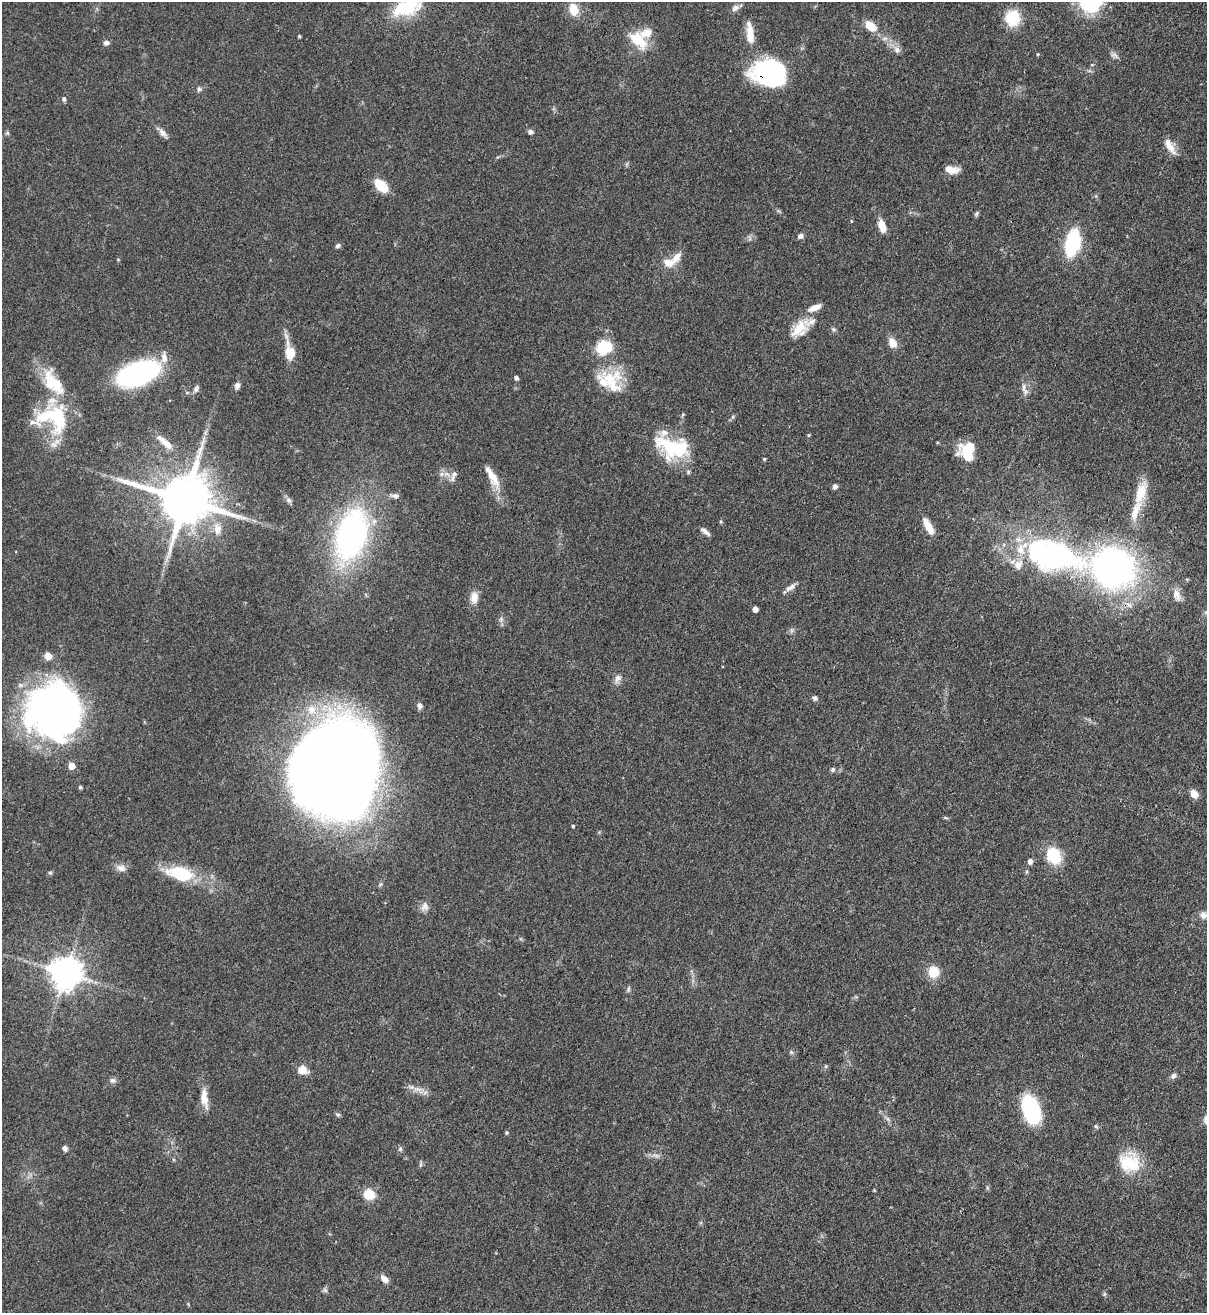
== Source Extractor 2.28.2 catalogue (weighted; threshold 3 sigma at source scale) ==
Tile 6 of 4 x 4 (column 2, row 2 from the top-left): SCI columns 1423-2627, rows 2652-3962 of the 5380 x 5305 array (HDU 1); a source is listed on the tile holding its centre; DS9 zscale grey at full resolution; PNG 1209 x 1315 px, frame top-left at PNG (2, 2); no overlay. Shown black and unused: <1% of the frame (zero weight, under 3 of 4 exposures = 7% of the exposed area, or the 3 px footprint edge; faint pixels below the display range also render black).
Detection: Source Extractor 2.28.2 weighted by HDU 2 'WHT'; one run over the whole footprint, this tile lists its part. Background 0.102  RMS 0.0041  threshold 0.0186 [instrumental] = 3 sigma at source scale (4.5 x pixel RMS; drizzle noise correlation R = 1.50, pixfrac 1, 0.05/0.05 arcsec/px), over >= 5 px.
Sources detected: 122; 2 inside a brighter object's white glare — not listed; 12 inside a brighter listed object's ellipse — not listed separately; the other 108 listed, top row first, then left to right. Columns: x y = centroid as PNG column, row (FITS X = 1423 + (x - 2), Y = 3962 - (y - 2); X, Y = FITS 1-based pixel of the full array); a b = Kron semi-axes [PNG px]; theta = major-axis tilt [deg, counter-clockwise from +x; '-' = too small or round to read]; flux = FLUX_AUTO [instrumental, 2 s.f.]
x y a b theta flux
406 8 32 16 17 22
735 8 9 7 40 1.9
574 9 17 12 -76 6.1
1013 18 17 15 75 13
871 26 15 9 -37 6.3
750 34 22 8 -85 7.1
299 36 3 3 - 0.55
638 40 29 16 -46 11
106 43 8 6 15 1.4
897 50 10 8 -50 2.2
1038 54 4 4 - 0.44
1114 55 11 6 -15 1.4
1092 65 5 3 - 0.4
769 70 39 24 16 42
199 89 7 6 - 1.1
64 99 6 4 -74 0.74
530 132 5 5 - 1.4
7 133 6 5 - 0.65
163 133 12 7 -45 2.3
1170 148 19 9 -59 4.4
951 169 16 7 -10 4.7
381 186 13 8 -45 12
977 214 7 5 71 0.75
851 221 5 3 - 0.35
882 226 14 7 -73 5.1
800 236 7 6 - 1.4
1073 243 18 9 76 43
338 246 7 5 20 0.97
669 263 16 11 -4 4.9
799 328 30 14 45 9.4
834 329 7 5 -21 0.76
892 343 13 9 -58 3.7
604 347 20 16 19 14
290 352 26 10 -79 8.2
138 373 32 16 20 91
516 378 5 4 - 1.2
609 378 40 18 19 15
53 383 43 20 -55 19
237 386 9 6 77 1.8
196 389 10 6 67 1.3
1024 389 18 6 -71 2.3
54 418 43 32 -15 31
809 435 6 3 71 0.41
165 443 27 8 -41 5.5
673 447 41 23 -18 27
968 456 32 13 -42 9.1
764 459 4 4 - 0.5
442 474 7 6 - 1.4
454 474 9 7 43 2
492 476 31 9 -60 7.2
835 486 5 4 - 1.9
1140 493 30 12 69 9.4
395 496 10 7 -14 1.6
185 499 16 14 -17 2600
289 500 8 5 -27 1.2
928 526 21 7 -63 5.8
217 529 16 11 -86 4.7
705 532 12 5 -38 1.8
351 535 38 22 73 140
1055 556 67 32 -13 110
1113 568 37 33 -22 160
790 587 14 6 33 2.1
1177 595 17 9 -71 3.2
474 597 15 9 86 4
755 609 4 4 - 2.9
501 619 8 5 80 1.1
48 656 9 8 - 3
618 678 12 8 59 2.1
815 698 6 5 - 0.99
420 705 7 6 - 1.5
311 710 12 12 - 6.2
53 711 53 52 - 180
71 766 5 5 - 7.3
833 769 6 5 - 0.85
336 771 66 57 82 1100
80 787 4 4 - 0.69
1194 794 10 7 -57 3.3
946 818 6 4 -19 0.53
573 826 4 3 - 0.44
1054 855 14 12 -55 18
1030 861 6 5 - 1.6
121 868 13 9 -20 2.4
50 873 5 5 - 0.67
180 873 31 15 -13 20
425 907 13 10 74 2.4
1203 915 10 9 - 2.2
933 972 12 11 - 7.8
65 973 9 9 - 750
628 989 8 4 89 0.76
791 1052 6 5 - 0.68
302 1070 10 8 -17 5.2
1173 1076 8 6 50 1.3
112 1080 8 7 - 1.2
418 1089 13 5 -5 2.3
204 1098 26 9 -82 5.2
1031 1110 27 14 -69 36
338 1115 7 5 -17 0.71
1096 1126 5 5 - 0.64
506 1133 4 4 - 0.56
65 1148 7 5 -58 1.3
400 1149 6 5 - 0.76
656 1155 10 4 -13 1.3
1130 1163 27 23 -17 16
420 1165 6 4 89 0.68
874 1190 4 4 - 0.34
369 1194 10 9 - 9.3
384 1279 10 6 -43 2.7
325 1290 8 5 -24 0.86
Overlapping masked pixels (flux is a lower limit): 3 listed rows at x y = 769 70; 1113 568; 336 771
Isophote crosses this tile's border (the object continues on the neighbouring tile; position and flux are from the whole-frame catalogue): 2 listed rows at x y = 406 8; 1203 915